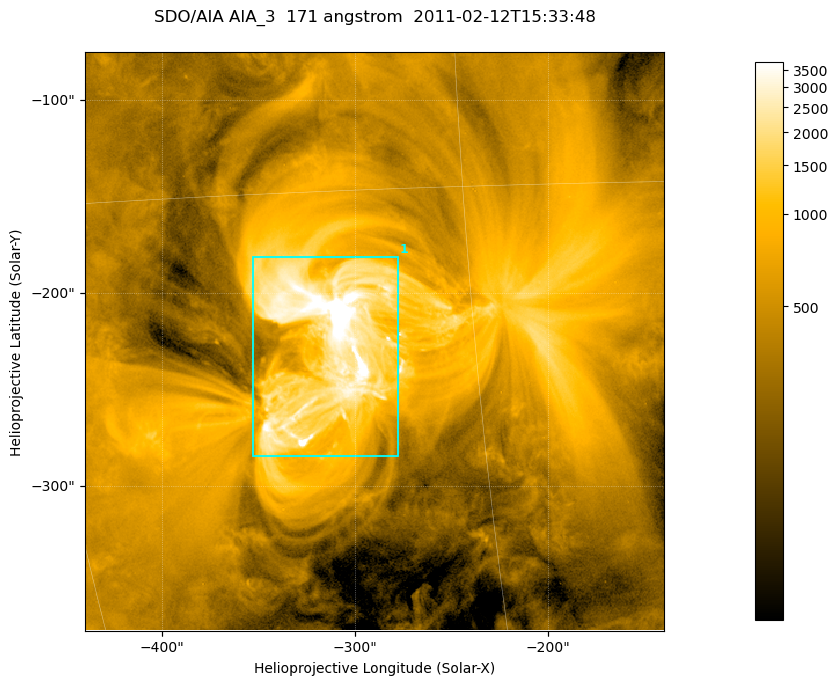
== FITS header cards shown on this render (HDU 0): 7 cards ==
TELESCOP= 'SDO/AIA '
INSTRUME= 'AIA_3   '
WAVELNTH=                  171
WAVEUNIT= 'angstrom'
DATE-OBS= '2011-02-12T15:33:48.34'
CTYPE1  = 'HPLN-TAN'
CTYPE2  = 'HPLT-TAN'

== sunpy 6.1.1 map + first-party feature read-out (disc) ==
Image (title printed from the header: SDO/AIA AIA_3  171 angstrom  2011-02-12T15:33:48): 500 x 500 px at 0.6 arcsec/px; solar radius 972 arcsec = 1620 px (partial field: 3.0% of the solar disc is inside the frame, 100% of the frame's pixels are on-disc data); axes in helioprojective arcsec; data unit not stated in the header (colour bar unlabelled)
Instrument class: DISC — disc imager (sunpy class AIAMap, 171 A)
Bright regions (active regions / flare kernels): reference = the on-disc median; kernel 5 px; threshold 5 sigma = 1279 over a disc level ~452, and >= 1.15x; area >= 250 px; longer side >= 6 px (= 3.6 arcsec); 1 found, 1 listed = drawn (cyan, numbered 1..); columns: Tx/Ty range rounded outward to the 2 arcsec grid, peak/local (2 s.f.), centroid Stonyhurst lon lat
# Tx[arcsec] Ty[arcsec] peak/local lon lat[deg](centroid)
1 -354..-278 -286..-180 15 -20 -20